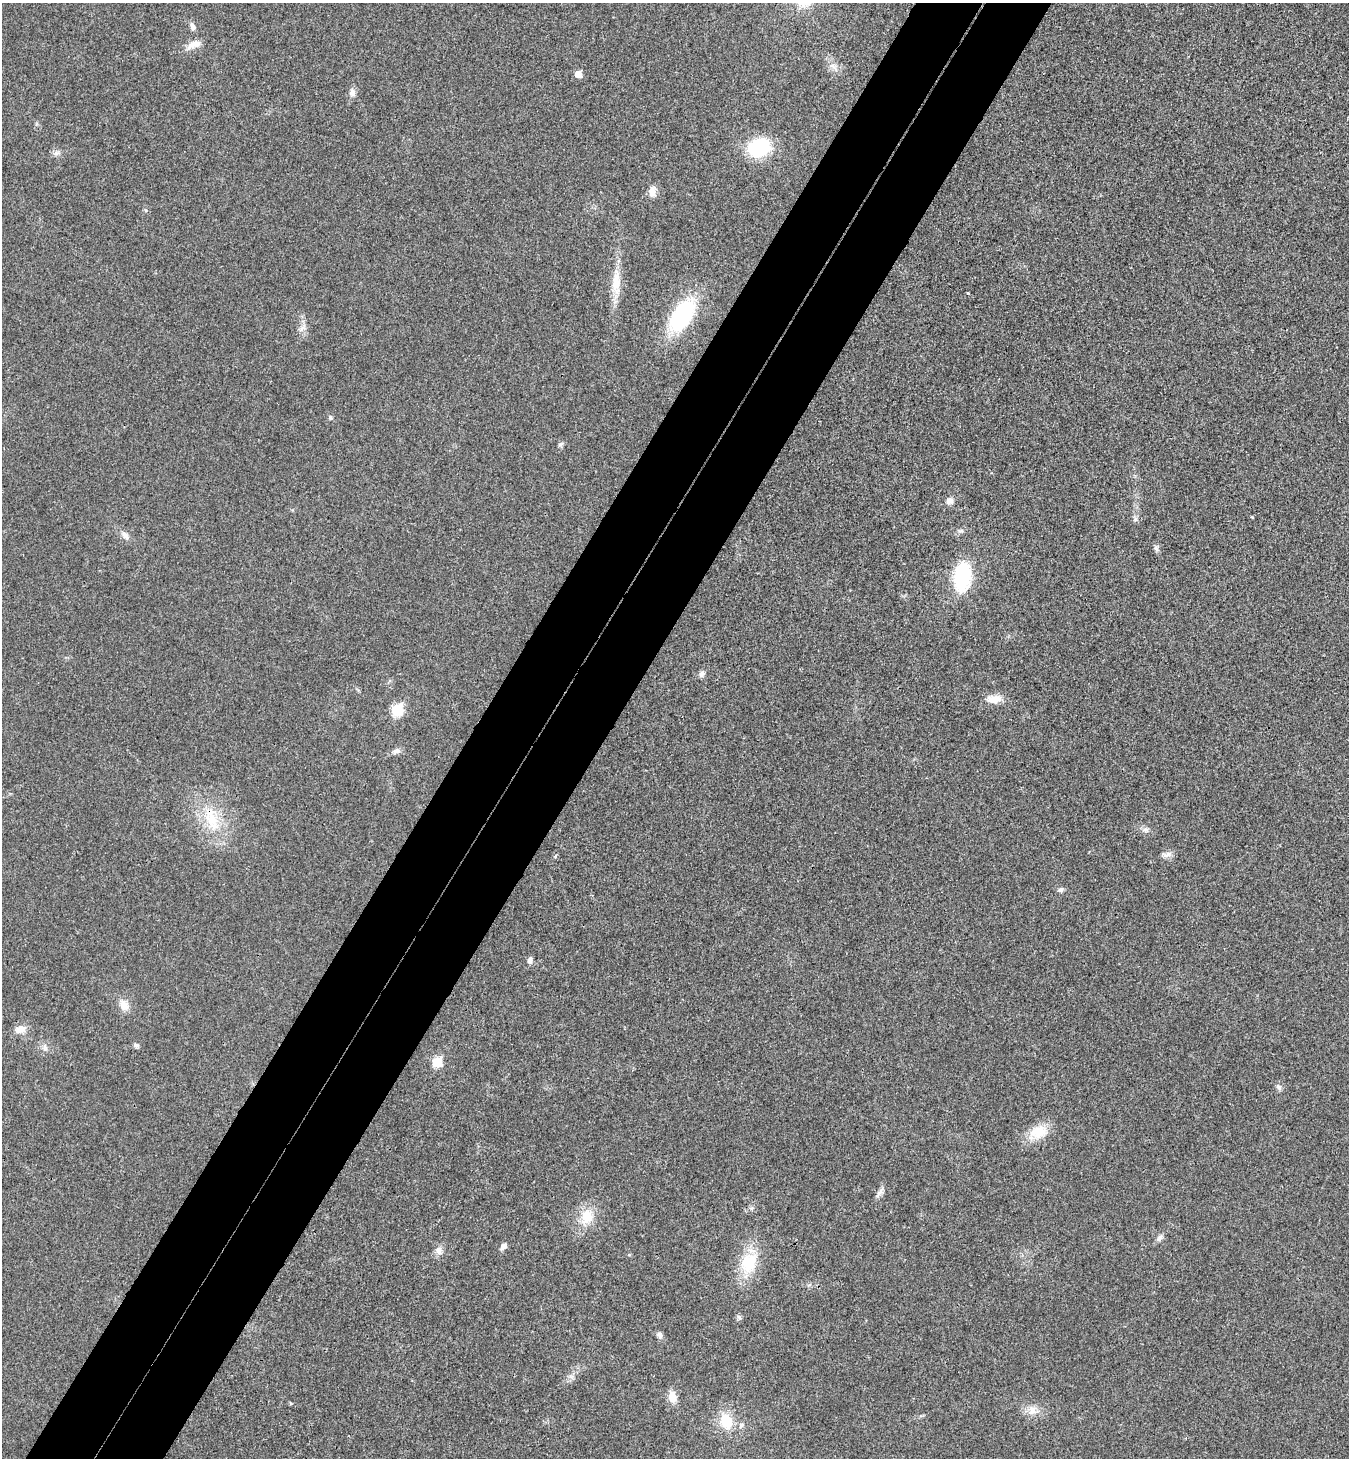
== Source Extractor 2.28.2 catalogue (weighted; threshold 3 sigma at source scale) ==
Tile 7 of 4 x 4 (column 3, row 2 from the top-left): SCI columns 2892-4238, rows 2954-4409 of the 5922 x 5901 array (HDU 1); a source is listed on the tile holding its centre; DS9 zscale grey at full resolution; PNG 1351 x 1460 px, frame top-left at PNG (2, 3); no overlay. Shown black and unused: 10% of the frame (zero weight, under 3 of 4 exposures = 6% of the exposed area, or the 3 px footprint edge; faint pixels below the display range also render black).
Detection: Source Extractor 2.28.2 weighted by HDU 2 'WHT'; one run over the whole footprint, this tile lists its part. Background 0.0196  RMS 0.0064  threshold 0.0286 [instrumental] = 3 sigma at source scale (4.5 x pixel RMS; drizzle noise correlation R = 1.50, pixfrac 1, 0.05/0.05 arcsec/px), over >= 5 px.
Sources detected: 52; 1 inside a brighter listed object's ellipse — not listed separately; the other 51 listed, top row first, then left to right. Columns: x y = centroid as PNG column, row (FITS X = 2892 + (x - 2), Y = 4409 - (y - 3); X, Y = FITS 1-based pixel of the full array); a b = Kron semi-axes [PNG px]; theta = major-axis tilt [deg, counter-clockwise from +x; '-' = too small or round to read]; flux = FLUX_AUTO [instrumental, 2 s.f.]
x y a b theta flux
192 27 10 6 -70 3
194 44 19 8 24 6.8
833 67 18 8 -36 4.7
578 74 6 5 - 7.5
352 92 12 8 -83 3.2
759 147 24 19 24 39
56 153 11 6 11 2.7
652 192 14 9 84 4.9
616 282 38 12 89 15
968 293 3 3 - 0.67
682 315 32 16 59 74
302 328 12 6 36 2.8
330 417 7 6 - 1.2
560 444 8 6 50 1.5
950 501 9 8 - 3.5
1252 517 4 4 - 0.51
1135 519 8 6 70 1.6
961 531 8 5 -4 1.6
125 535 16 8 -45 4
1156 548 10 6 -77 2
962 577 27 16 83 50
702 674 9 7 49 2.2
994 699 20 10 1 8
397 710 7 6 - 42
396 751 13 7 20 2.8
212 819 39 21 -71 32
1145 830 10 7 -3 2.5
1166 854 15 7 10 3.2
1061 890 8 5 18 2
530 960 9 6 84 2.4
124 1005 14 10 -58 6.8
20 1029 16 10 16 5.9
136 1045 7 6 - 1.6
45 1047 10 6 -83 2.5
437 1062 6 6 - 25
1279 1087 9 6 -54 2
1038 1132 28 17 25 15
880 1192 17 6 54 3
751 1208 6 5 - 1.3
587 1217 23 17 69 16
1160 1237 13 6 53 2.6
503 1246 9 6 52 3.1
439 1251 10 9 - 4.4
629 1255 5 4 - 0.72
749 1263 29 19 72 28
739 1317 8 4 -45 1.3
659 1335 9 7 -64 2.3
571 1376 7 4 -19 1.6
672 1397 13 9 -76 8.3
1033 1410 16 14 -17 7.5
726 1421 21 16 -66 17
Overlapping masked pixels (flux is a lower limit): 1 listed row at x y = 212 819
Unlisted compact peaks at least as high as the median listed source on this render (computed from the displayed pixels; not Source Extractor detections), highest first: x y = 146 210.